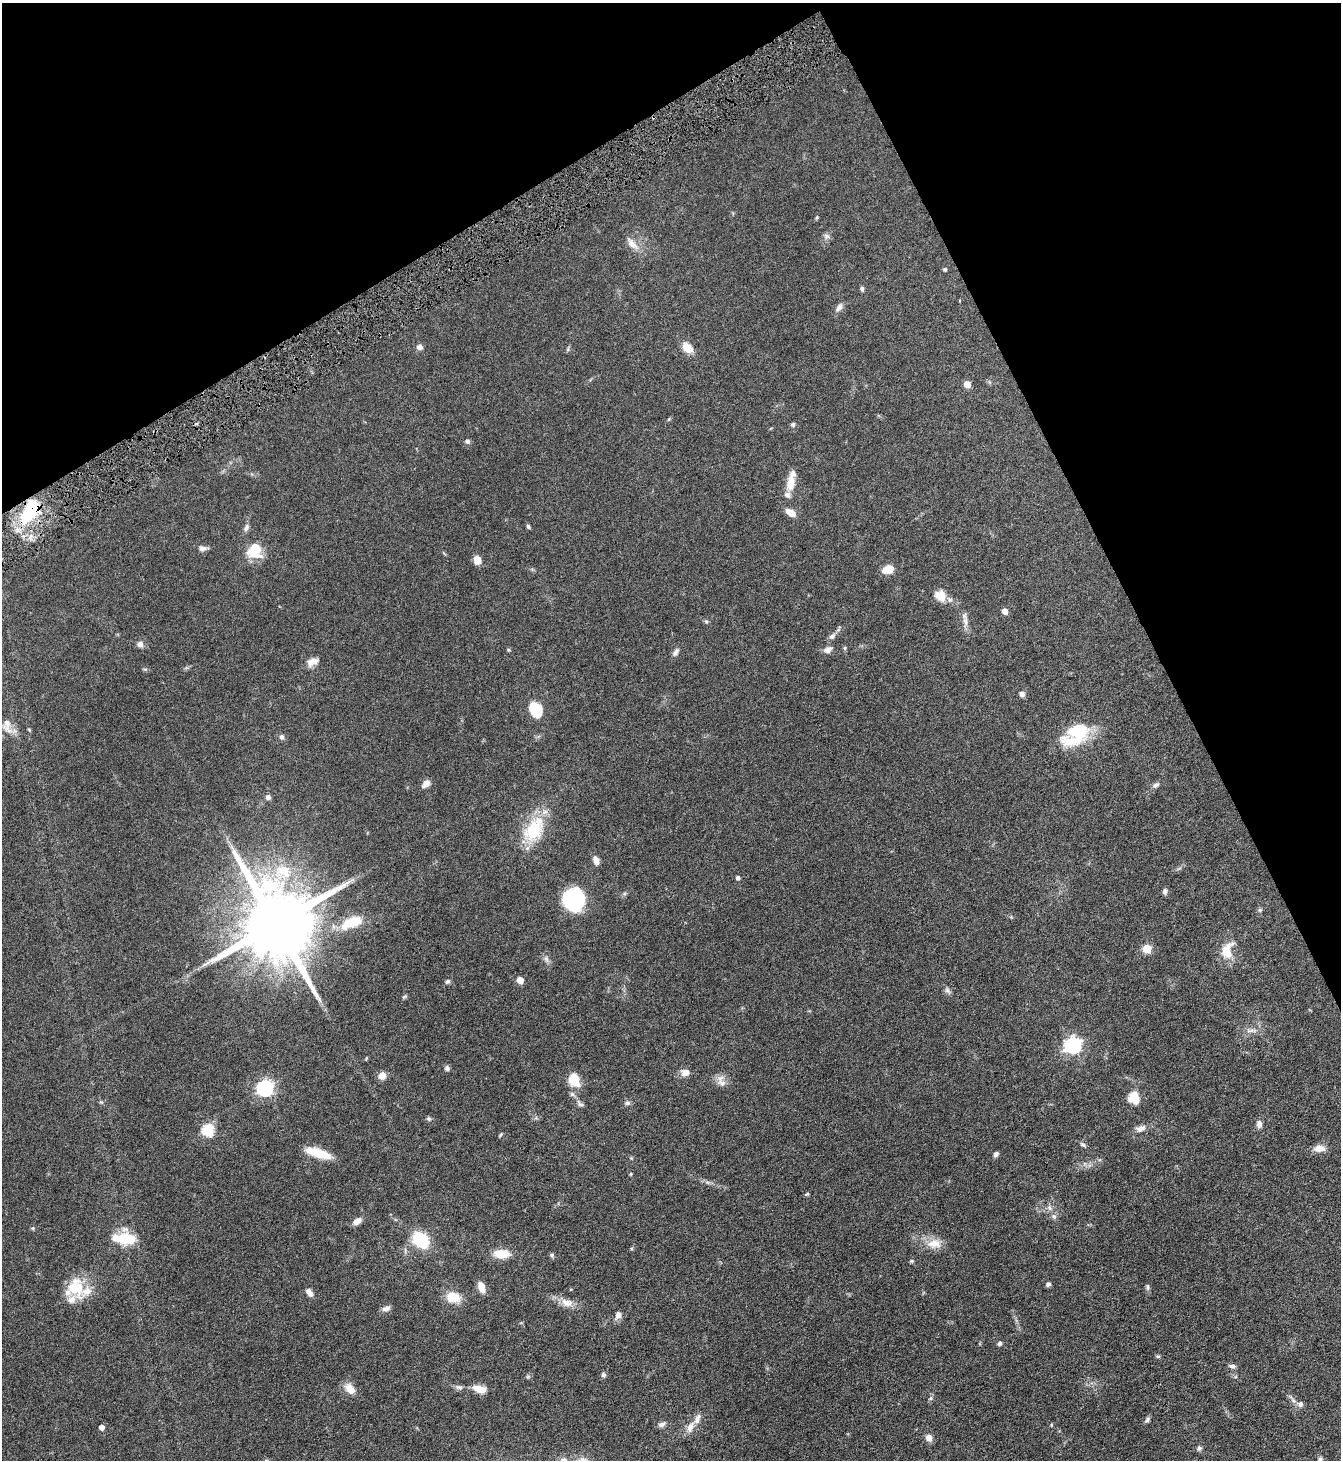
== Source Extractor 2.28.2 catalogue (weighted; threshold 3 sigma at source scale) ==
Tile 3 of 4 x 4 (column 3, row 1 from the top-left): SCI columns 2833-4171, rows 4373-5830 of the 5801 x 5832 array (HDU 1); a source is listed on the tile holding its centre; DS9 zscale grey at full resolution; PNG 1343 x 1462 px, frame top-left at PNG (2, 3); no overlay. Shown black and unused: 24% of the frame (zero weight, under 4 of 8 exposures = <1% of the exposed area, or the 3 px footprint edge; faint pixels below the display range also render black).
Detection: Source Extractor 2.28.2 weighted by HDU 2 'WHT'; one run over the whole footprint, this tile lists its part. Background 0.082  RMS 0.0034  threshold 0.0137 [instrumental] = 3 sigma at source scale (4.09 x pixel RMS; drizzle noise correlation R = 1.36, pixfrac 0.8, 0.05/0.05 arcsec/px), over >= 5 px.
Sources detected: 125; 7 inside a brighter listed object's ellipse — not listed separately; the other 118 listed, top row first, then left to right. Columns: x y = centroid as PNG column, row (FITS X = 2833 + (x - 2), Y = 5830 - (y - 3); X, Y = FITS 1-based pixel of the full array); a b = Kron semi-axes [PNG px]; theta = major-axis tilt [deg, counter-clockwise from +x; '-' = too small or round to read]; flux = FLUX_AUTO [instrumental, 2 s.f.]
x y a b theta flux
653 117 5 3 - 0.32
817 217 6 4 59 0.38
826 236 9 7 14 1.1
632 244 18 8 -48 2.7
945 269 4 4 - 0.58
862 289 7 5 -88 0.58
839 307 14 7 49 1.5
419 347 7 7 - 1.2
687 348 14 9 -46 4
568 349 7 4 72 0.43
967 384 5 5 - 3.6
669 419 5 4 - 0.33
793 425 6 6 - 0.57
467 441 6 6 - 0.77
791 483 21 9 83 4.6
30 512 37 19 52 18
790 513 12 7 -34 2.6
528 526 6 4 -60 0.51
246 528 10 6 60 1
203 548 11 6 4 1.2
256 552 23 17 8 6.7
477 560 8 6 -73 3.4
888 569 9 6 20 6
940 596 15 12 -39 3.9
1005 611 5 5 - 2.2
706 621 6 5 - 0.46
965 621 16 6 -84 1.8
832 636 10 7 42 1.1
140 644 8 7 - 1.3
828 649 13 7 30 1.5
676 652 10 6 58 1.1
312 662 13 8 24 2.5
1022 694 7 6 - 1.2
536 710 15 11 -65 10
8 726 24 13 -52 3.5
29 730 5 4 - 0.34
1076 734 36 22 38 17
282 737 7 6 - 0.87
426 784 11 7 45 1.6
1156 785 11 6 33 0.99
268 797 7 7 - 0.96
534 829 35 21 59 15
596 860 10 6 -73 1.8
738 878 4 4 - 0.96
1165 891 7 5 85 0.88
573 899 21 19 -42 25
1260 910 7 4 -90 0.49
352 922 24 10 22 10
276 924 22 17 -69 4800
1147 949 5 5 - 9.4
1227 951 24 14 71 6.2
546 959 10 5 -66 1
520 980 5 5 - 4.4
447 981 7 5 42 0.65
947 990 10 6 -55 0.92
404 997 8 4 39 0.47
1252 1030 17 5 -2 1.7
1073 1045 7 7 - 98
366 1059 5 3 - 0.28
447 1068 7 6 - 0.76
685 1072 10 8 17 2.4
382 1076 7 7 - 2.9
574 1080 17 12 -66 6
722 1083 13 9 -33 2.2
265 1088 7 7 - 78
1134 1098 10 8 -58 7.9
627 1103 7 6 - 0.75
580 1104 12 6 -48 1.1
429 1119 6 6 - 0.58
1259 1124 9 6 89 1.3
1141 1128 14 9 15 1.8
208 1130 6 6 - 28
501 1134 8 3 50 0.4
1083 1145 8 5 -32 0.68
1319 1148 14 8 4 2.5
318 1153 26 8 -17 8.2
996 1154 6 5 - 0.76
631 1158 5 4 - 0.31
631 1174 5 3 - 0.28
707 1182 7 4 -18 0.65
807 1194 6 4 19 0.4
1049 1208 9 6 -42 1.2
1054 1216 8 7 - 0.99
357 1221 9 6 36 2.1
33 1228 5 5 - 0.39
124 1239 26 12 -3 11
420 1240 19 14 -43 12
934 1244 21 13 2 4.3
501 1254 14 8 -2 6.5
552 1255 7 5 -17 0.55
912 1261 6 4 20 0.41
1048 1284 6 5 - 0.74
76 1287 29 21 -74 10
481 1287 13 7 -71 3
1147 1287 9 5 -86 0.63
309 1292 10 6 -54 1.5
453 1297 18 12 -13 5.3
567 1303 18 11 -13 3.1
386 1309 11 7 19 1.3
618 1315 10 7 75 1.4
999 1343 6 5 - 0.58
1158 1356 6 4 0 0.39
1232 1366 10 5 -7 0.86
603 1375 7 6 - 0.72
528 1377 6 4 -18 0.41
459 1387 12 5 -10 0.99
350 1389 16 10 -47 3.2
480 1389 14 8 -16 3.9
930 1398 6 4 46 0.5
1293 1399 18 4 -49 1.2
1147 1420 9 5 53 0.75
661 1424 10 6 20 1
1051 1425 5 3 - 0.3
102 1427 4 4 - 1.8
690 1427 17 9 66 2.7
929 1438 7 6 - 2.5
1199 1448 7 7 - 0.79
1320 1459 6 6 - 0.83
Overlapping masked pixels (flux is a lower limit): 2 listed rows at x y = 653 117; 30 512
Isophote crosses this tile's border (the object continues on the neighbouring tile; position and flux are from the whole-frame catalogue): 1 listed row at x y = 1320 1459